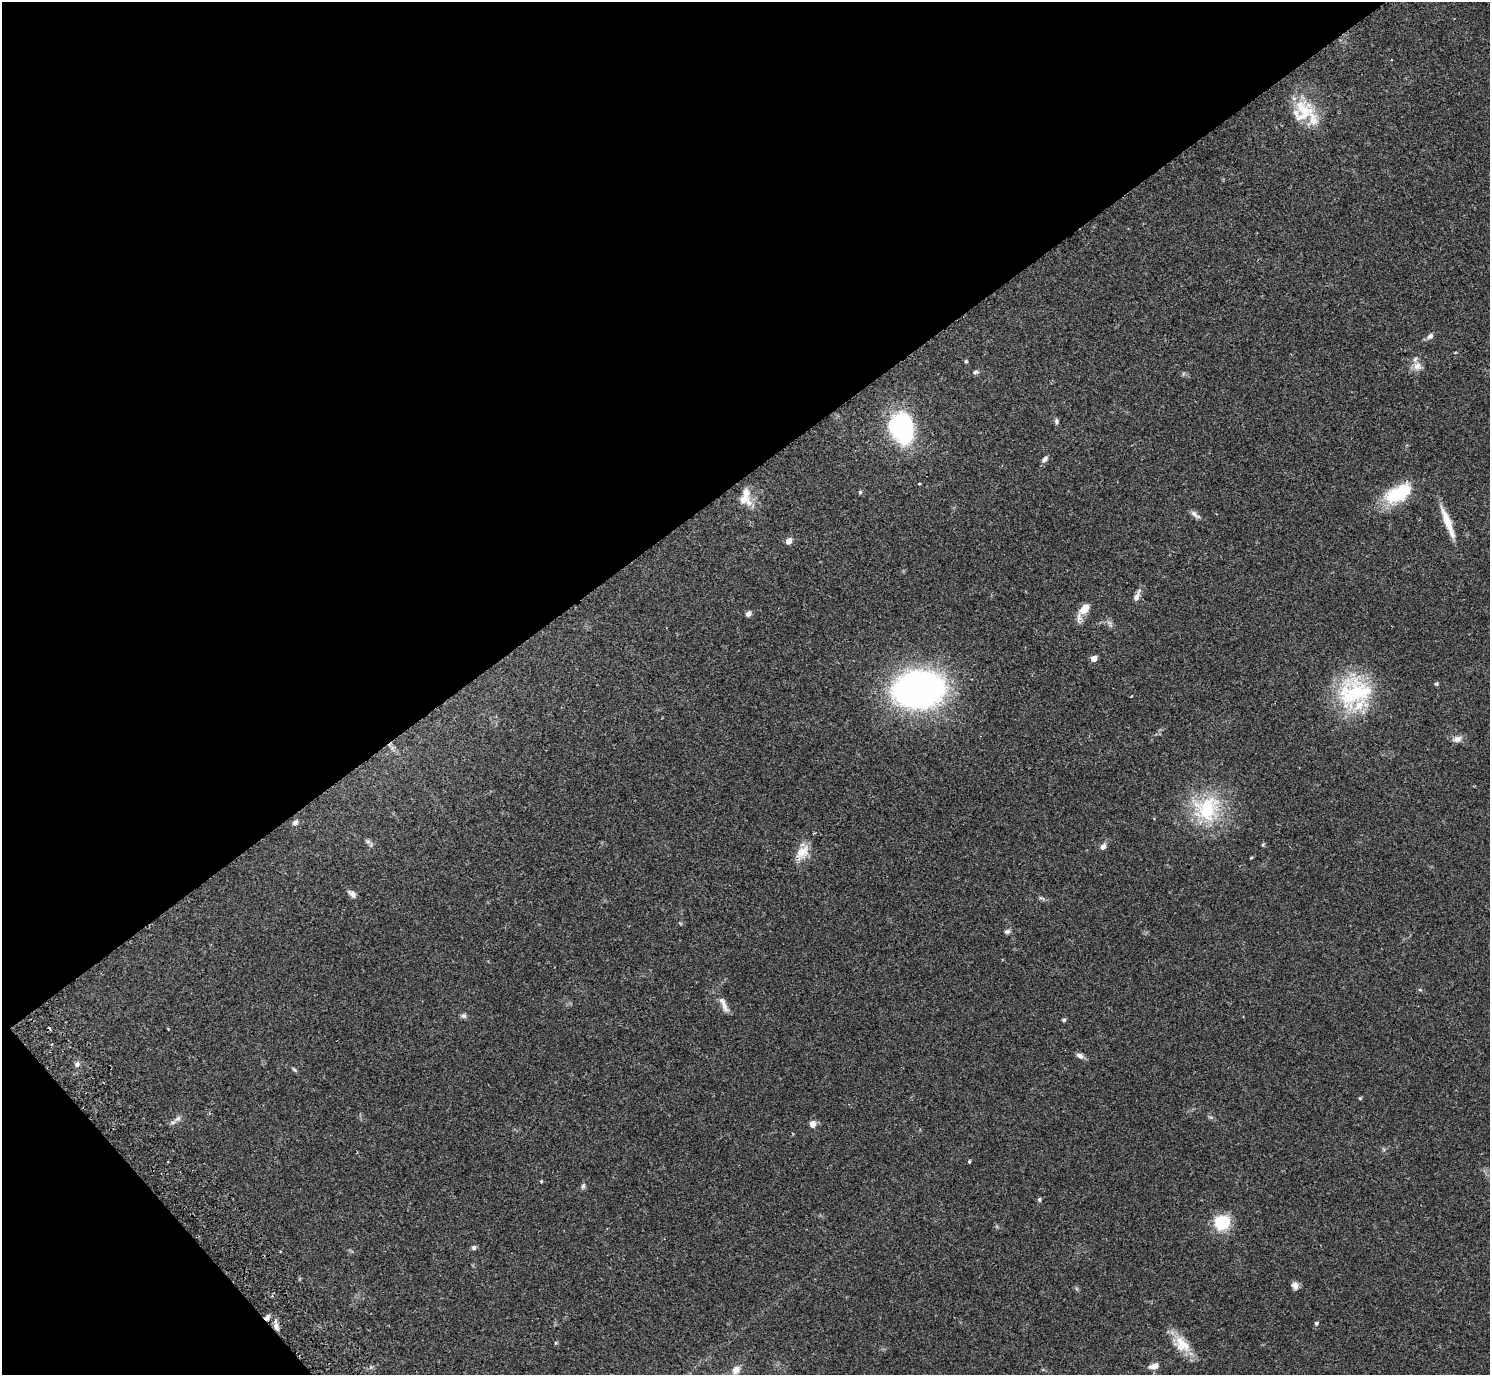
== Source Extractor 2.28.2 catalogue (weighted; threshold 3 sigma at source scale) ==
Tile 5 of 4 x 4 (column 1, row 2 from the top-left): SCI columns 48-1535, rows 2948-4320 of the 6050 x 6033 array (HDU 1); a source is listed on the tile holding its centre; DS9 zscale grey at full resolution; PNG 1492 x 1377 px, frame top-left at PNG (2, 2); no overlay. Shown black and unused: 38% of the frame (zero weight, under 2 of 3 exposures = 3% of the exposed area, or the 3 px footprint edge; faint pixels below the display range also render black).
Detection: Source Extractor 2.28.2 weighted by HDU 2 'WHT'; one run over the whole footprint, this tile lists its part. Background 0.108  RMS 0.0067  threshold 0.03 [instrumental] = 3 sigma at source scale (4.5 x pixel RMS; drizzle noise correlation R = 1.50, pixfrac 1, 0.05/0.05 arcsec/px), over >= 5 px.
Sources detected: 60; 1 cosmic-ray / hot-pixel residue — not listed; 5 inside a brighter listed object's ellipse — not listed separately; the other 54 listed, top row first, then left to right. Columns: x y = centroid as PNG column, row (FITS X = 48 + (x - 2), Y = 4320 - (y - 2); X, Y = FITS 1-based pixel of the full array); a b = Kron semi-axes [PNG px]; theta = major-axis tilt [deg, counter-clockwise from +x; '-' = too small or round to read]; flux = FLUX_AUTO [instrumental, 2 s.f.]
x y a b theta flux
1303 110 29 26 -27 24
1430 336 9 6 33 2.3
966 361 4 4 - 0.87
1417 366 12 11 - 5.1
975 372 9 5 1 1.5
1056 421 7 5 -89 1.4
902 427 33 24 -74 79
1045 459 9 6 42 2.2
919 484 3 3 - 0.91
860 492 5 5 - 0.83
1398 493 37 18 28 29
744 498 15 11 44 7.2
1194 513 13 6 -48 2.5
1448 522 38 7 -69 13
789 541 6 5 - 4
1137 596 15 6 66 3.3
1085 608 14 9 46 8.4
748 614 6 5 - 2.8
1094 658 5 4 - 6.1
1436 684 5 4 - 1.1
919 689 29 21 7 420
1355 692 45 39 16 59
1457 739 12 8 15 3.5
1207 809 37 32 48 47
295 822 9 6 40 1.7
368 841 7 5 -21 1.5
1103 846 7 6 - 2.9
802 852 20 14 42 9.2
1251 857 4 3 - 0.71
353 895 10 7 -49 2.5
1042 898 10 4 -18 1.3
1007 931 7 6 - 1.8
725 1007 15 8 -66 3.6
463 1016 7 7 - 1.6
1064 1020 5 4 - 1.1
1080 1056 9 6 -34 2.7
77 1064 7 6 - 1.8
295 1070 9 4 -40 1
1360 1098 5 4 - 0.68
178 1118 12 7 44 2.8
812 1124 7 6 - 4.2
969 1161 3 3 - 1.3
541 1181 4 3 - 0.85
583 1186 8 5 76 1.5
1039 1199 6 4 90 0.94
1222 1222 16 16 - 24
474 1247 6 5 - 1.4
1295 1285 9 8 - 3.2
267 1317 7 6 - 2.1
1316 1323 4 4 - 1.3
276 1327 10 7 -70 3
1182 1344 27 16 -49 14
1154 1366 12 6 16 4
736 1370 12 9 51 4.5
Overlapping masked pixels (flux is a lower limit): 2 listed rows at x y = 267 1317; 276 1327